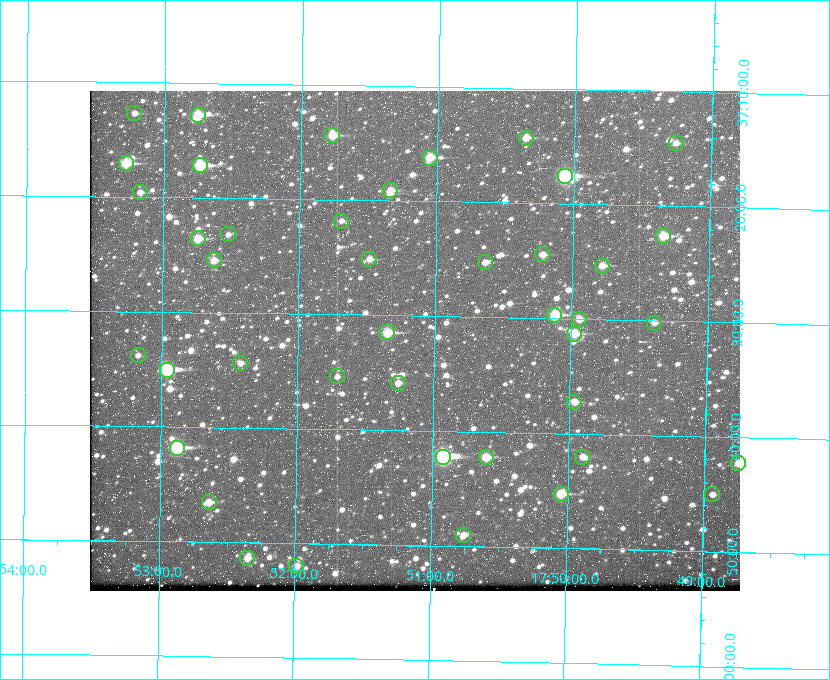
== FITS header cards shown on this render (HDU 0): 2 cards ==
NAXIS1  =                  650
NAXIS2  =                  500

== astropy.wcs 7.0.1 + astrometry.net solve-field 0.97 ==
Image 650 x 500 px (HDU 0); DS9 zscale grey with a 90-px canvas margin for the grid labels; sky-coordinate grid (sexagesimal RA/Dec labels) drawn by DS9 from the SOLVED WCS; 42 Tycho-2 reference stars matched to detected sources circled (green)
Header WCS: none
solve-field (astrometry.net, Tycho-2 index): SOLVED blind (the file carries no WCS)
Solved WCS: RA---TAN-SIP/DEC--TAN-SIP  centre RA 17:51:09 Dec +37:32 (267.79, +37.54 deg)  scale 5.23 arcsec/px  FOV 56.7' x 43.6'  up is +179 deg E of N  parity flipped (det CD > 0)
(file carries no celestial WCS; the grid is the blind solution)
Tycho-2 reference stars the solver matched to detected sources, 42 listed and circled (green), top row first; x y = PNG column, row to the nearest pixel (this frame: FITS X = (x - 90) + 1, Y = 500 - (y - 91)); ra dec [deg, ICRS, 3 dp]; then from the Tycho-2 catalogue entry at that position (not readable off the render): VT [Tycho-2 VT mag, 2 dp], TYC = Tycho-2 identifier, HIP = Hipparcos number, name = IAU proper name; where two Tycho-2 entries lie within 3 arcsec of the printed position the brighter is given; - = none
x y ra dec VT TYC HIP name
134 113 268.304 +37.212 11.98 2620-648-1 - -
198 115 268.189 +37.213 9.71 2620-542-1 - -
332 135 267.943 +37.240 10.39 2620-505-1 - -
526 138 267.589 +37.238 11.09 2619-212-1 - -
676 143 267.316 +37.242 12.03 2619-611-1 - -
430 158 267.764 +37.270 10.17 2620-784-1 - -
126 163 268.319 +37.285 9.88 2620-536-1 - -
200 165 268.183 +37.286 8.98 2620-786-1 87506 -
565 176 267.517 +37.293 8.96 2619-379-1 - -
390 190 267.835 +37.318 11.84 2620-340-1 - -
140 192 268.292 +37.327 11.78 2620-271-1 - -
341 221 267.924 +37.364 11.94 2620-391-1 - -
228 234 268.131 +37.386 12.62 2620-526-1 - -
663 236 267.335 +37.377 10.60 2619-634-1 - -
198 238 268.186 +37.393 10.44 2620-175-1 - -
542 254 267.555 +37.408 11.50 2619-358-1 - -
369 259 267.871 +37.419 11.35 2620-812-1 - -
214 260 268.156 +37.424 11.25 2620-712-1 - -
485 262 267.660 +37.420 11.49 2619-130-1 - -
602 266 267.445 +37.422 11.17 2619-451-1 - -
554 315 267.531 +37.495 10.07 2619-274-1 - -
579 319 267.485 +37.500 11.33 2619-40-1 - -
654 323 267.347 +37.503 12.15 3088-638-1 - -
387 332 267.836 +37.525 9.96 3089-889-1 - -
574 334 267.494 +37.522 10.35 3088-270-1 - -
138 355 268.293 +37.563 12.13 3089-703-1 - -
240 363 268.105 +37.573 11.82 3089-995-1 - -
167 370 268.239 +37.584 8.64 3089-755-1 - -
337 376 267.927 +37.590 11.84 3089-1137-1 - -
398 383 267.815 +37.598 11.54 3089-1081-1 - -
574 402 267.491 +37.621 11.40 3088-1284-1 - -
177 448 268.219 +37.697 8.93 3089-671-1 - -
443 457 267.730 +37.705 8.13 3089-1203-1 87349 -
486 457 267.652 +37.703 11.04 3089-693-1 - -
582 457 267.474 +37.700 11.92 3088-786-1 - -
738 463 267.188 +37.704 11.69 3088-330-1 - -
561 494 267.512 +37.755 10.10 3089-2332-1 - -
712 494 267.234 +37.751 12.40 3088-1142-1 - -
209 502 268.159 +37.775 11.22 3089-2245-1 - -
463 535 267.689 +37.817 11.78 3089-2065-1 - -
247 558 268.087 +37.856 11.54 3089-2086-1 - -
296 566 267.996 +37.867 12.03 3089-2079-1 - -